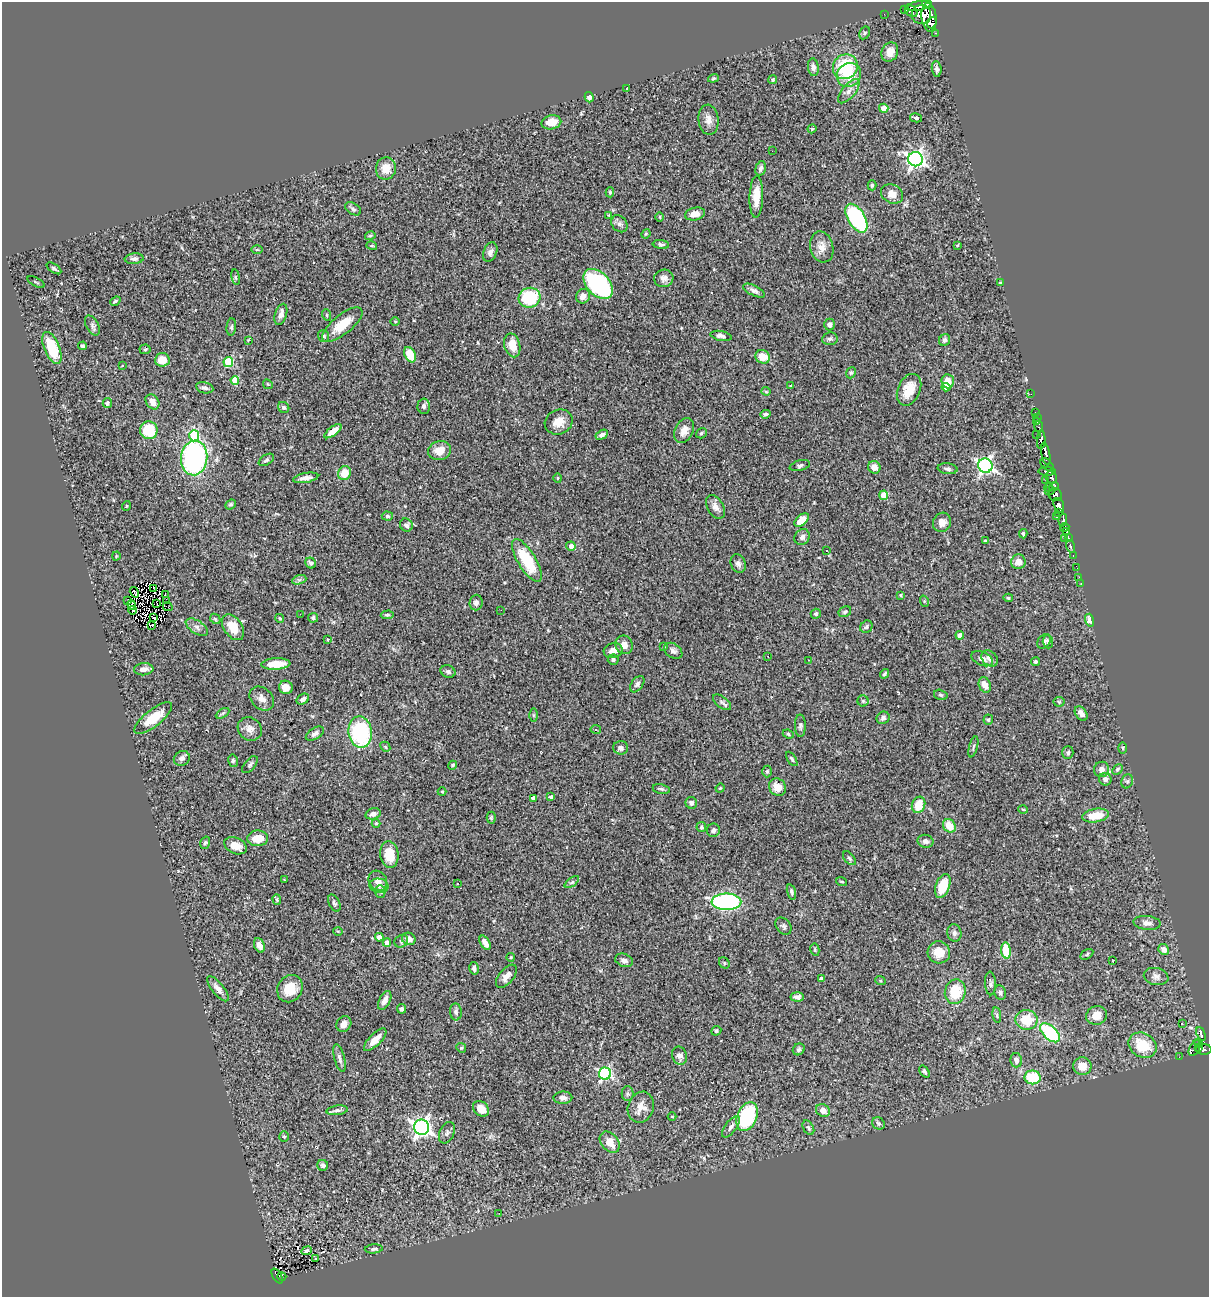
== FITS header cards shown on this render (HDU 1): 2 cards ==
NAXIS1  =                 1207
NAXIS2  =                 1295

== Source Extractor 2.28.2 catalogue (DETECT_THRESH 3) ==
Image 1207 x 1295 px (HDU 1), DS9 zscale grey, 1 PNG px = 1 image px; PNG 1211 x 1299 px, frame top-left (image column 1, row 1295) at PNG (2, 2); each listed source drawn as its Kron ellipse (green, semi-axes under 4 px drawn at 4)
Background 0.689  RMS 0.041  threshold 0.123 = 3 sigma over >= 5 px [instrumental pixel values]
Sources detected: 357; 5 with non-positive FLUX_AUTO (blend fragments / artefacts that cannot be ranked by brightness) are neither listed nor drawn; the other 352 listed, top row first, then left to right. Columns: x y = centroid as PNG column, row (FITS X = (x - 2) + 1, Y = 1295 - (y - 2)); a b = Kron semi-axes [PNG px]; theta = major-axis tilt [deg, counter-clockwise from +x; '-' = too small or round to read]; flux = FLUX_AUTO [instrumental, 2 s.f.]
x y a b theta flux
927 3 6 3 -49 150
919 6 12 4 9 350
905 9 3 3 - 4.9
911 11 7 5 -44 57
884 14 2 2 - 2
921 14 9 9 - 310
929 17 14 7 -82 400
932 23 6 3 67 100
865 33 7 5 61 4.3
936 33 4 3 - 14
890 52 10 8 64 26
813 67 9 5 -84 10
845 67 13 12 - 130
937 69 8 5 -86 9.4
849 75 12 11 - 55
713 78 5 4 - 3.4
773 80 4 4 - 5.8
627 88 3 3 - 4.3
849 91 15 6 51 16
589 97 5 4 - 7.6
884 108 5 4 - 37
916 118 6 4 -12 4.4
708 120 15 10 -85 21
551 122 10 7 13 38
812 129 4 3 - 2.9
772 151 2 2 - 2
915 159 7 7 - 1000
386 168 11 10 - 31
761 168 7 5 74 7.4
872 185 5 4 - 4.3
610 192 5 4 - 3.6
892 194 11 9 -26 25
756 197 21 7 88 47
353 209 9 5 -30 6.5
695 214 10 6 14 23
609 215 4 4 - 2.4
660 217 5 3 - 2.5
856 218 16 8 -59 330
619 224 9 7 -52 9.8
646 234 5 4 - 3.1
370 236 5 4 - 3.5
661 244 8 4 -8 6.3
957 245 4 3 - 2.7
372 246 5 3 - 2.5
822 247 16 11 -76 28
257 250 5 3 - 2.8
490 252 10 6 67 13
134 259 9 5 5 8.2
54 268 8 4 -34 5.3
236 277 8 4 -81 4.2
664 278 10 9 - 15
36 282 9 2 -28 2.8
1000 283 3 3 - 2.5
598 284 18 11 -46 330
754 291 12 5 -26 11
583 296 7 7 - 18
529 298 11 10 - 170
115 301 5 3 - 3.8
281 314 11 6 72 15
327 315 6 3 -71 2.5
395 321 4 3 - 2.3
829 324 6 5 - 8.1
92 325 11 6 -60 8.8
342 325 24 9 39 57
231 327 8 4 84 5
324 336 6 5 - 5.5
721 336 11 5 -11 8.7
830 339 8 6 9 7.2
248 340 3 3 - 1.8
945 340 6 5 - 8.8
512 345 12 8 -75 39
82 346 4 4 - 4.1
52 348 17 7 -68 100
145 349 5 5 - 3.9
410 355 8 5 -65 62
763 357 7 6 - 40
162 360 7 6 - 41
228 362 5 5 - 140
122 366 3 2 - 5.3
851 373 6 4 68 4.2
235 380 4 4 - 53
948 381 7 6 - 37
268 384 5 4 - 2.8
791 386 3 3 - 2.5
946 387 4 4 - 15
205 388 9 5 -12 8.6
909 390 17 11 65 55
766 391 4 4 - 3.4
1031 394 2 2 - 1.6
152 402 8 6 -53 23
107 403 5 4 - 5.4
424 406 7 6 - 8.2
284 407 6 5 - 6.2
1035 412 2 2 - 3.7
766 414 5 4 - 5.9
1037 418 3 2 - 11
559 422 14 12 24 32
1036 422 3 2 - 2.6
1039 426 5 3 - 4.2
149 430 9 8 - 110
333 431 10 4 37 27
684 431 13 9 64 25
701 433 6 5 - 4.8
602 435 7 4 30 8.4
1036 435 3 2 - 3.3
194 436 5 5 - 190
1041 440 9 4 88 98
440 451 11 9 13 33
1046 454 11 3 -78 79
194 458 17 13 83 510
266 460 8 5 32 6.4
1047 465 7 5 -43 97
800 466 10 5 14 6.5
985 466 7 7 - 720
874 467 6 6 - 19
948 469 10 5 -7 7.4
1047 471 8 3 -2 88
344 473 7 6 - 40
306 478 13 5 10 15
557 478 5 3 - 2.6
1052 478 6 5 - 92
1046 480 3 2 - 3.2
1054 486 5 3 - 16
1049 488 4 3 - 6
1050 491 5 2 - 2.8
883 495 5 4 - 42
1055 495 7 6 - 170
231 504 5 4 - 5.4
1059 505 7 5 -70 200
126 506 5 3 - 2.1
715 507 13 8 -60 17
1058 512 3 2 - 3.1
387 516 6 4 -3 4.9
1057 517 4 2 - 14
802 520 8 5 39 44
1063 520 6 3 80 38
942 522 10 8 63 18
406 525 7 6 - 8.8
1065 527 4 2 - 10
1067 532 3 2 - 17
1023 534 4 3 - 4.3
802 537 8 7 - 10
1068 538 3 2 - 17
1065 539 3 2 - 3.9
985 541 3 3 - 3.1
571 546 5 4 - 16
1070 546 6 2 -72 4.9
827 550 3 2 - 4.4
1073 555 3 2 - 2.5
116 556 4 4 - 2.7
527 560 24 9 -58 130
1018 562 7 7 - 24
311 563 6 5 - 5.9
738 564 9 7 -69 10
1077 568 3 2 - 2
1079 577 2 2 - 2.4
299 580 7 4 18 6
1081 583 3 2 - 2.4
153 588 4 2 - 0.36
134 592 5 2 - 1
165 595 4 2 - 1
901 595 4 3 - 4.1
1008 598 5 4 - 4.7
128 600 3 2 - 11
166 601 3 2 - 1.7
924 601 6 3 -72 2.8
476 603 8 6 87 9.1
157 604 2 2 - 2.2
132 605 5 3 - 4.4
168 607 5 2 - 3.7
132 610 4 2 - 3.8
501 610 2 2 - 9.7
845 612 7 5 29 5.3
300 614 2 2 - 1.4
816 614 5 4 - 5.6
387 615 6 4 2 4.3
154 617 3 2 - 2.4
280 618 4 4 - 3.3
313 618 5 5 - 5.6
215 619 6 4 -45 3.7
1090 620 6 4 -73 18
152 626 3 2 - 4.7
197 627 12 6 -33 13
233 627 14 9 -56 51
866 627 6 5 - 5.9
960 635 4 4 - 18
328 640 3 2 - 1.9
1044 641 8 6 53 6.9
1048 642 6 5 - 5.5
624 645 9 8 - 20
664 646 3 2 - 3
613 651 9 7 13 19
673 651 10 7 -34 10
768 656 3 2 - 2.2
990 658 9 7 -43 13
982 659 11 6 -23 13
613 660 5 5 - 5.1
808 660 2 2 - 2.2
1035 661 4 4 - 4.8
276 664 14 5 3 52
144 669 10 6 5 14
448 672 8 6 -23 7.2
884 674 5 3 - 5.1
637 684 9 5 53 7.6
985 685 8 6 -68 24
286 687 7 6 - 22
941 695 7 5 -16 4.6
262 699 14 10 -43 19
303 699 6 5 - 9.9
863 701 5 5 - 4.5
722 702 10 5 -38 7.4
1059 702 5 5 - 3.6
223 713 7 4 31 4.8
1081 713 8 5 -53 12
533 715 6 4 -89 4.2
153 718 23 8 38 65
883 718 7 6 - 7.3
988 720 5 4 - 3.8
800 726 11 5 -89 7.3
250 729 12 11 - 18
596 729 5 3 - 3.5
360 732 16 11 -81 260
315 734 10 5 32 10
788 734 6 4 -22 4.5
385 747 5 4 - 3.7
973 747 11 3 75 4.1
621 748 7 6 - 8.3
1123 748 6 4 -89 3.5
1068 753 6 5 - 5.9
182 758 8 7 - 9.8
792 759 8 4 -55 5.2
233 761 6 5 - 4.3
250 765 10 5 49 6.7
453 765 5 4 - 4.2
1101 769 8 7 - 15
1117 769 6 4 46 4.7
767 771 6 4 89 4.6
1105 779 6 6 - 9.2
1127 781 7 5 68 6.2
777 787 9 8 - 25
720 788 4 4 - 2.9
661 789 9 5 -12 5.8
442 792 4 4 - 3
550 797 4 3 - 8.4
534 798 4 4 - 14
691 803 6 5 - 9.5
918 805 8 6 71 49
1023 809 4 3 - 2.2
373 814 7 5 17 12
1096 816 13 6 9 66
491 818 6 4 89 3.6
376 823 4 4 - 3.3
949 826 7 6 - 46
701 827 5 5 - 4.6
713 830 6 6 - 7.8
258 838 10 8 2 38
925 841 8 6 -13 9.2
205 843 6 4 72 4.4
236 846 12 7 -24 32
389 855 13 9 -82 60
849 858 8 5 -48 5.6
284 879 3 2 - 1.8
378 881 10 9 - 17
572 882 8 4 35 4.8
842 882 6 2 -19 2.5
458 883 3 2 - 4.4
379 886 9 7 -11 11
943 886 12 7 70 63
380 891 6 5 - 5.1
791 892 8 4 -74 5.4
277 899 5 4 - 3.9
726 902 15 8 -1 450
334 903 9 5 -64 6.3
1147 923 13 7 -5 13
783 926 9 7 -51 6.8
338 931 4 3 - 2.4
954 933 9 7 -75 8.7
379 937 4 4 - 21
409 939 7 6 - 21
401 941 7 6 - 5.9
387 943 4 4 - 25
485 943 8 4 -60 14
259 945 7 5 -68 19
1164 949 5 5 - 18
815 950 6 4 -80 3.7
1006 950 8 5 -84 77
939 952 11 11 - 42
1087 954 7 4 31 4
511 957 4 4 - 3
624 960 9 6 -22 11
1113 961 3 2 - 2.8
724 963 6 5 - 4.2
474 968 6 4 -77 6.8
506 976 14 7 51 18
1156 976 12 8 -12 14
821 979 4 4 - 13
880 980 5 3 - 2.7
990 983 12 5 -87 8.3
218 989 15 6 -51 16
290 989 14 12 59 64
955 992 12 10 76 76
1000 993 7 6 - 7.9
797 997 7 4 -4 8.6
385 1000 10 5 63 17
402 1009 5 4 - 7.2
456 1012 8 6 -85 7.7
997 1015 8 4 -82 4.8
1097 1015 10 9 - 31
1026 1020 11 10 - 69
344 1024 8 7 - 15
1182 1024 3 2 - 3
716 1031 5 4 - 4.5
1050 1033 12 6 -44 200
1201 1034 7 4 -68 65
375 1040 15 6 45 28
1199 1043 4 3 - 24
1143 1045 15 12 -32 83
1199 1047 3 3 - 73
461 1048 5 4 - 3.5
1195 1048 8 5 60 120
799 1049 6 5 - 5.7
1204 1049 8 5 -1 120
679 1056 9 7 -73 11
1179 1057 2 2 - 1.9
339 1058 14 5 -76 10
1016 1060 7 6 - 11
1082 1066 9 9 - 35
924 1072 7 4 -54 5.8
605 1074 6 6 - 390
1033 1077 8 7 - 110
628 1094 7 6 - 5.8
563 1098 9 6 2 11
641 1107 16 13 70 30
481 1109 9 7 -41 30
337 1110 11 4 7 7.4
823 1111 7 6 - 22
747 1116 15 9 67 260
672 1117 4 3 - 1.9
878 1123 7 5 -44 5.2
421 1127 8 7 - 1100
731 1127 13 5 53 12
808 1128 8 5 -61 5.6
447 1133 11 7 66 9.6
284 1136 5 4 - 3.6
610 1142 12 8 -50 39
323 1165 5 5 - 7.1
499 1213 3 2 - 2.6
374 1249 9 4 5 6.7
306 1251 5 3 - 4.1
316 1259 3 2 - 1.8
277 1276 8 3 -59 50
282 1276 4 3 - 5.7
At the frame edge (FLAGS 8, measured only in part): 1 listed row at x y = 927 3
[5 non-positive-flux detections neither listed nor drawn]